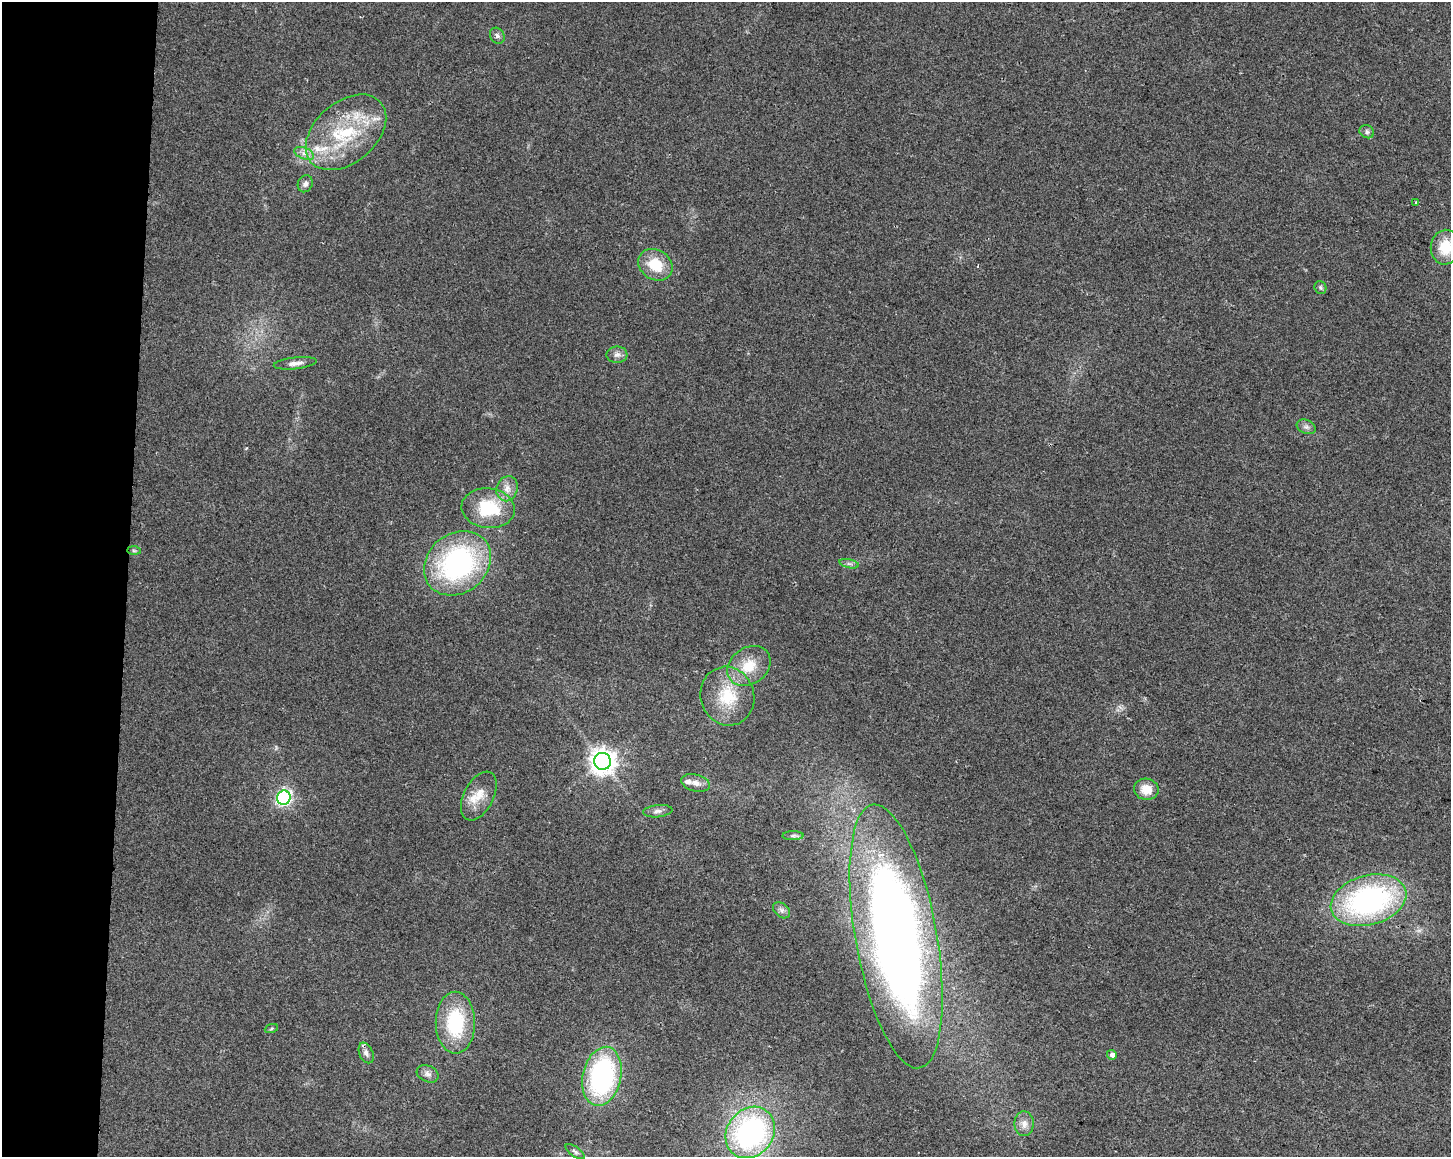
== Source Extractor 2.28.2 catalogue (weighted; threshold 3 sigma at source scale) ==
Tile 4 of 3 x 4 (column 1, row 2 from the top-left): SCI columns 285-1733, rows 2312-3466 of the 4858 x 4630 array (HDU 1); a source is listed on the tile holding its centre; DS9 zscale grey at full resolution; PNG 1453 x 1159 px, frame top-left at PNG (2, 2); each listed source drawn as its Kron ellipse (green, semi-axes under 4 px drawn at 4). Shown black and unused: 9% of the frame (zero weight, under 2 of 3 exposures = <1% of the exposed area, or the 3 px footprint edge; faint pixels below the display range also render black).
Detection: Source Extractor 2.28.2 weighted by HDU 2 'WHT'; one run over the whole footprint, this tile lists its part. Background 0.0467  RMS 0.0067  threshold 0.0301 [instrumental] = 3 sigma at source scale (4.5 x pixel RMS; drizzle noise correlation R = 1.50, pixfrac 1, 0.0396/0.0396 arcsec/px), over >= 5 px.
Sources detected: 43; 1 cosmic-ray / hot-pixel residue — neither listed nor drawn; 4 inside a brighter listed object's ellipse — not listed separately; the other 38 listed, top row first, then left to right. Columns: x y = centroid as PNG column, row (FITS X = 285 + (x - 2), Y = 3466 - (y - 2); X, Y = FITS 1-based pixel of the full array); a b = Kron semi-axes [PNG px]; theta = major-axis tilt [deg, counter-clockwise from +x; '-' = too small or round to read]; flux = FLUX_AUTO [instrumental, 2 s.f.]
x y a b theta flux
497 36 8 7 - 2.1
346 132 46 30 40 56
1367 132 7 6 - 1.8
304 153 10 5 -22 3.2
305 184 9 7 66 2.5
1416 203 3 3 - 0.87
1445 247 17 14 83 19
655 265 18 15 -33 18
1320 288 7 6 - 1.3
617 355 10 8 1 3
295 363 21 6 6 4.1
1306 427 10 7 -22 2.5
507 489 13 10 71 6.1
488 508 26 20 -7 35
134 551 7 4 -1 1.1
457 563 36 29 39 130
849 564 10 4 -13 1.7
749 666 23 18 36 17
727 696 29 26 -72 28
602 761 8 8 - 710
696 783 15 8 -13 4.5
1146 789 12 10 -12 10
479 796 26 15 63 12
284 798 7 7 - 140
658 811 15 6 6 2.8
793 836 10 4 0 1.6
1368 900 38 25 15 150
782 910 10 6 -42 2.5
896 936 134 40 -80 710
455 1023 31 19 -90 46
271 1029 7 4 20 0.99
366 1053 11 7 -66 2.9
1112 1055 5 5 - 2.9
428 1074 11 8 -27 3.3
602 1076 30 19 78 120
1024 1124 12 9 89 4.7
750 1132 27 23 52 150
575 1152 11 4 -36 1.9
Overlapping masked pixels (flux is a lower limit): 1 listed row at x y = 1368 900
Isophote crosses this tile's border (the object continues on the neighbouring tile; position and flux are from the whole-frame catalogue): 1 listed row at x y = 1445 247